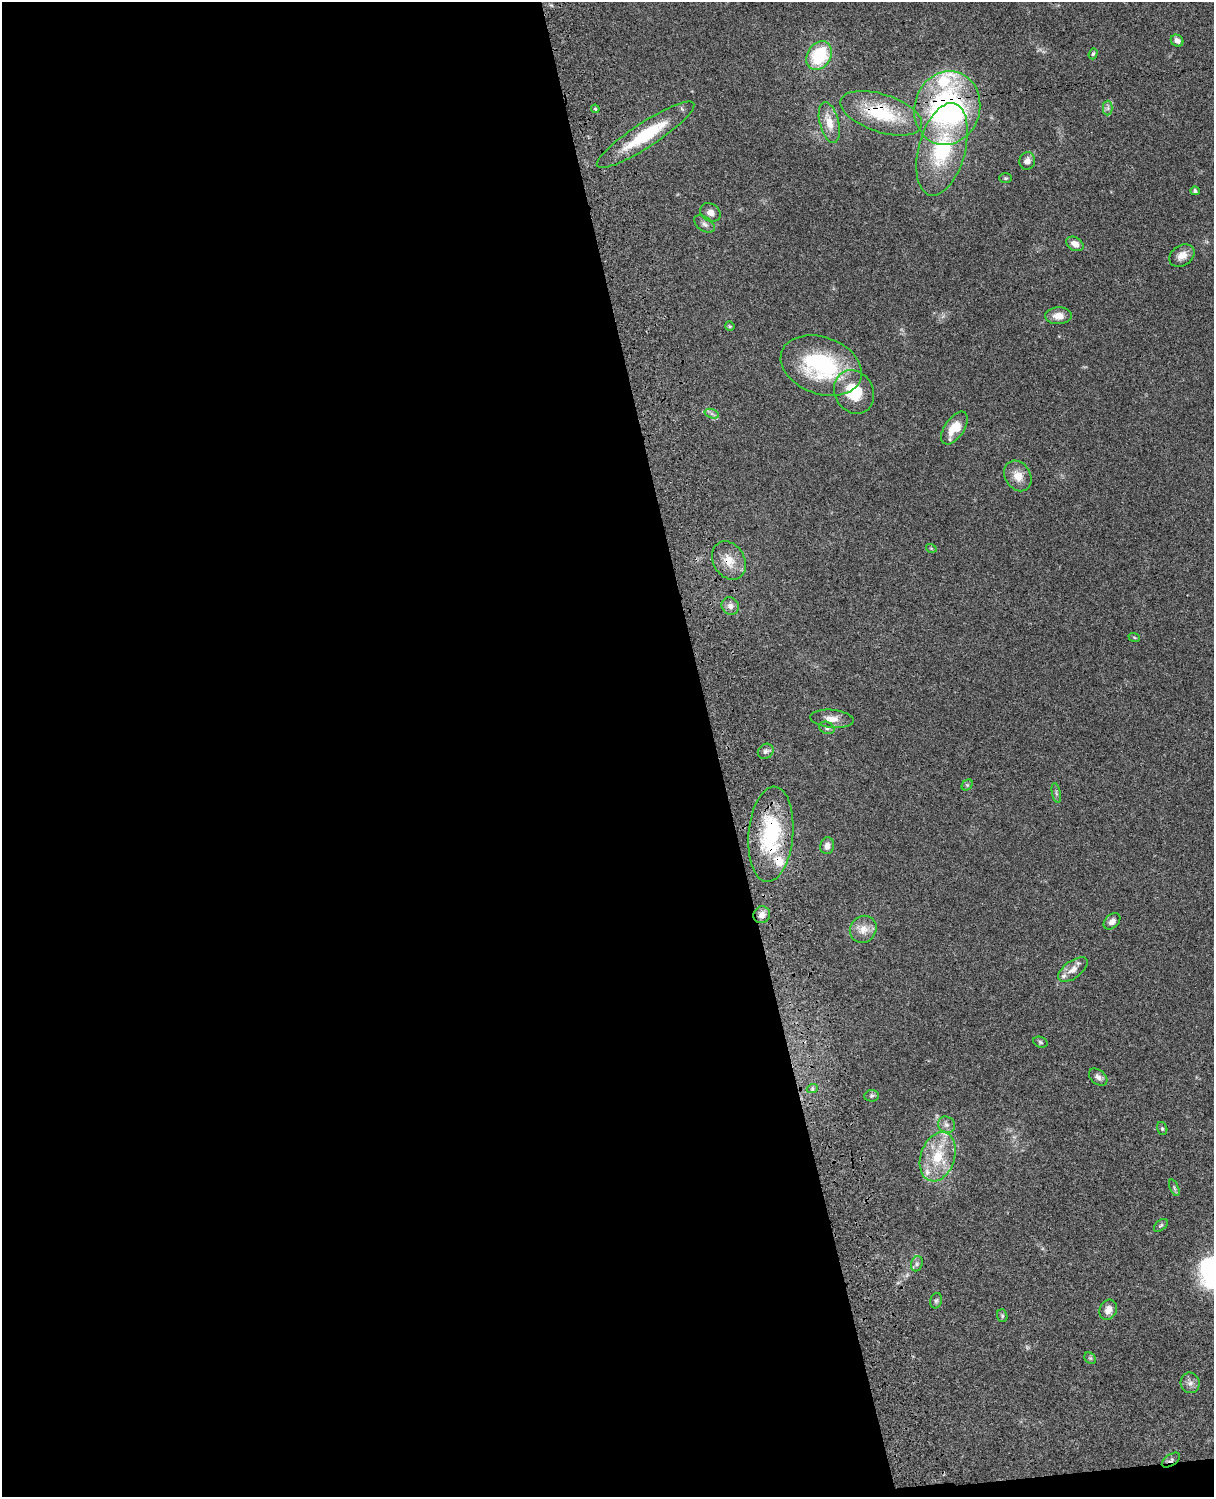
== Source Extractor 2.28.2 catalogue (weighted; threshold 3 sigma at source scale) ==
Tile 9 of 4 x 3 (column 1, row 3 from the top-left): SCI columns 122-1333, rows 278-1772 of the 5087 x 4928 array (HDU 1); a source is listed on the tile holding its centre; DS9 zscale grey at full resolution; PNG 1216 x 1499 px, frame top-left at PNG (2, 2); each listed source drawn as its Kron ellipse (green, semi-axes under 4 px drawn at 4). Shown black and unused: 59% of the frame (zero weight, under 3 of 4 exposures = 6% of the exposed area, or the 3 px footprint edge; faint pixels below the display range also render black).
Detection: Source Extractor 2.28.2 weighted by HDU 2 'WHT'; one run over the whole footprint, this tile lists its part. Background 0.0804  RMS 0.0059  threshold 0.0263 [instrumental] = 3 sigma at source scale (4.5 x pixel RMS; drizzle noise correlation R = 1.50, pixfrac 1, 0.05/0.05 arcsec/px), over >= 5 px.
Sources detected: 60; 1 too faint to see at this stretch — neither listed nor drawn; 4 inside a brighter listed object's ellipse — not listed separately; the other 55 listed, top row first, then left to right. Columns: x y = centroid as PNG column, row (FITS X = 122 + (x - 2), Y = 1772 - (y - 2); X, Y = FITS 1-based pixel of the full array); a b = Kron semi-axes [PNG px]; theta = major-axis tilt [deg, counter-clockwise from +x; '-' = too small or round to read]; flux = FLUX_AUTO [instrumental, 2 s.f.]
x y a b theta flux
1177 41 6 5 - 2.6
1093 54 6 4 72 0.83
819 56 15 12 58 31
947 108 37 32 73 140
1108 108 7 5 89 1.4
595 109 4 3 - 0.77
881 113 42 19 -18 32
829 123 21 9 -76 8.3
646 135 57 12 33 31
942 149 47 23 75 46
1027 161 9 8 - 3.4
1005 178 6 5 - 0.88
1195 191 5 4 - 1.2
710 212 11 8 -35 3.4
704 224 11 6 -35 2.3
1075 244 9 6 -30 4.4
1182 256 13 10 35 5.1
1058 316 13 8 2 5.4
730 326 5 4 - 0.62
821 365 42 28 -20 61
854 392 23 19 -61 21
712 414 7 4 -19 1.4
954 428 19 9 55 11
1018 476 16 12 -58 7
931 548 5 3 - 0.49
729 560 20 15 -59 9.9
730 606 9 8 - 3.1
1134 637 6 3 -20 0.65
832 719 22 9 -5 5.6
827 728 8 6 -21 1.5
766 751 8 7 - 1.9
967 785 6 5 - 0.86
1056 793 10 3 -79 1.1
771 834 48 22 85 52
827 846 8 7 - 3.5
762 915 9 8 - 4.2
1112 921 10 6 44 3
863 929 14 13 - 6.5
1073 970 17 8 36 4.9
1040 1042 7 5 -20 1
1098 1077 10 7 -39 2.4
812 1089 5 3 - 0.73
872 1096 7 5 3 1.1
946 1125 9 7 -39 2.6
1162 1128 7 5 -74 1
938 1157 25 17 71 20
1174 1188 9 4 -68 1
1161 1225 8 5 40 0.96
917 1264 8 5 69 1.5
936 1301 8 5 73 1.2
1108 1310 10 8 64 4.5
1002 1316 6 5 - 0.95
1090 1358 6 5 - 1
1190 1383 10 9 - 2.9
1171 1460 10 5 35 1.7
Overlapping masked pixels (flux is a lower limit): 6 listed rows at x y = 947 108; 881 113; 646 135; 729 560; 771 834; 1171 1460